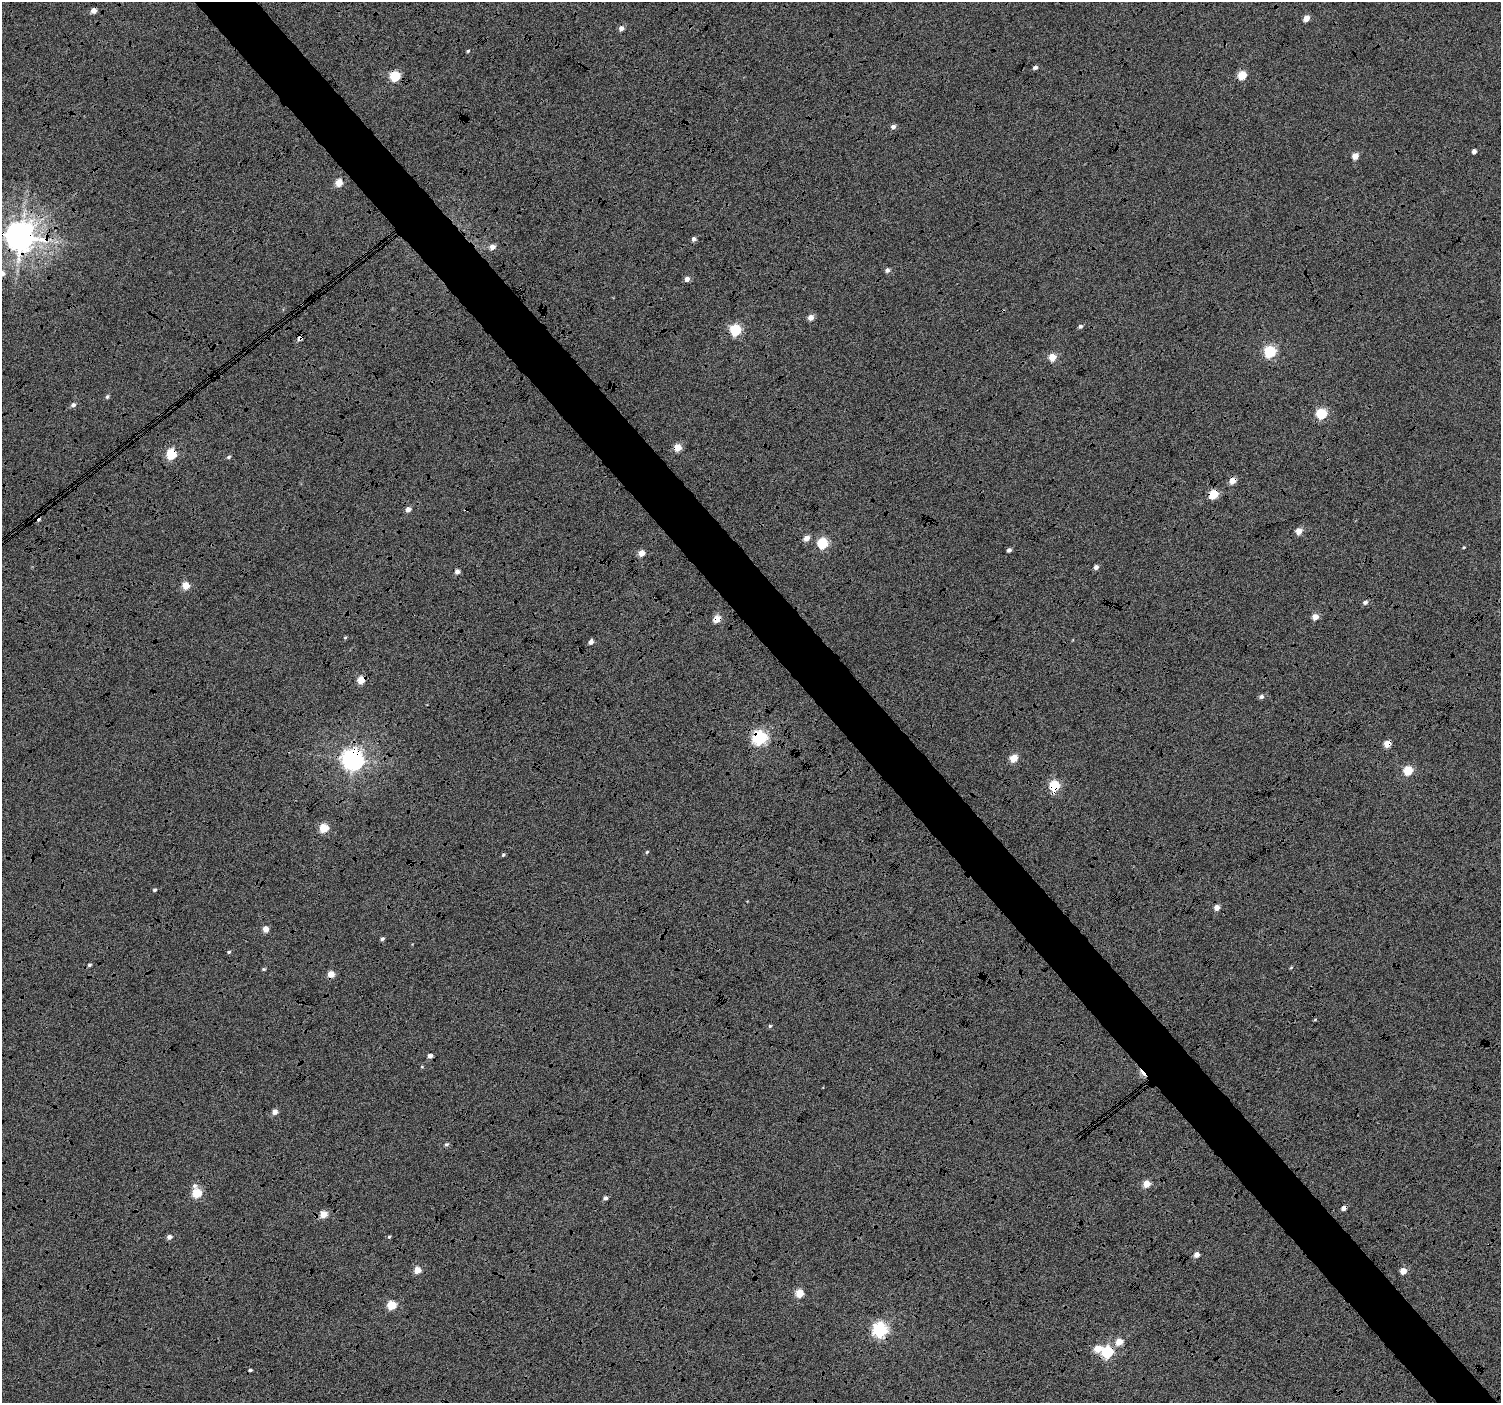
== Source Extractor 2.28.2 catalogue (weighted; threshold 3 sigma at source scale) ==
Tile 6 of 4 x 4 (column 2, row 2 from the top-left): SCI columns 1508-3006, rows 3012-4412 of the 6003 x 5959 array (HDU 1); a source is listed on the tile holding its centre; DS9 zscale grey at full resolution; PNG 1503 x 1405 px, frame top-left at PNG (2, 2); no overlay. Shown black and unused: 5% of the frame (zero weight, under 4 of 12 exposures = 2% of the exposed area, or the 3 px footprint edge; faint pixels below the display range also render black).
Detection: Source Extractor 2.28.2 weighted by HDU 2 'WHT'; one run over the whole footprint, this tile lists its part. Background -0.0512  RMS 0.021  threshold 0.086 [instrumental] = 3 sigma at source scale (4.09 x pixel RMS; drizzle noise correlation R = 1.36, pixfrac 0.8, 0.0396/0.0396 arcsec/px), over >= 5 px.
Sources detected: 91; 7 cosmic-ray / hot-pixel residue — not listed; the other 84 listed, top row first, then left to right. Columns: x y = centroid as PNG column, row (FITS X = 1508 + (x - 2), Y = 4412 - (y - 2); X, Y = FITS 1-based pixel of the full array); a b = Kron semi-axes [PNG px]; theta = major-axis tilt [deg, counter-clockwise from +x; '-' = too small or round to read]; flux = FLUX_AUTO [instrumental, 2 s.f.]
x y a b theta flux
93 11 5 4 - 14
1306 18 5 4 - 23
621 28 5 4 - 11
468 51 3 3 - 2.7
1242 75 5 5 - 70
395 76 5 5 - 130
893 127 5 5 - 8.5
1474 151 4 4 - 9.6
1355 156 5 4 - 28
339 183 5 4 - 38
20 237 9 9 - 3600
694 239 5 5 - 6.2
492 247 5 5 - 14
887 270 5 5 - 6.2
687 279 5 4 - 12
811 317 4 4 - 18
1080 326 5 5 - 4.4
735 330 5 5 - 190
300 338 5 4 - 9.5
1270 351 6 5 - 220
1052 357 5 5 - 44
107 397 5 4 - 3.5
73 405 5 5 - 6.6
1321 414 5 5 - 140
678 447 5 5 - 43
171 454 5 5 - 130
228 457 5 4 - 3.4
1233 481 5 4 - 26
1213 494 5 5 - 85
408 509 5 4 - 11
1299 531 5 4 - 26
807 538 5 5 - 16
822 543 5 5 - 150
1464 547 4 3 - 1.7
1009 550 4 4 - 5.4
641 553 5 4 - 23
1096 567 5 4 - 7.7
457 572 5 5 - 9.1
186 585 5 5 - 43
1365 602 5 5 - 6.8
1315 617 5 5 - 18
717 619 5 5 - 43
345 637 5 3 - 1.9
591 642 5 4 - 8.3
361 680 5 5 - 48
1261 697 6 5 - 5.4
759 737 6 6 - 440
1387 744 5 4 - 40
1014 758 5 5 - 46
352 759 7 7 - 1500
1408 770 5 5 - 88
1054 786 6 5 - 140
324 828 5 5 - 85
647 852 5 4 - 2.2
503 855 5 4 - 2.9
154 890 5 4 - 2.9
1217 907 4 4 - 18
265 929 4 4 - 22
382 939 5 4 - 3.6
229 952 5 4 - 2.7
89 965 5 4 - 3.2
1291 968 5 3 - 1.8
263 969 5 4 - 2.5
331 974 5 4 - 33
1315 1020 5 3 - 1.6
770 1026 4 4 - 3
422 1067 5 3 - 1.7
275 1112 5 4 - 13
446 1144 5 4 - 3.3
1146 1184 5 4 - 39
197 1193 6 5 - 96
605 1198 4 4 - 5.8
323 1214 5 5 - 41
169 1237 5 4 - 8.5
389 1237 4 4 - 2.3
1197 1255 4 4 - 16
417 1270 4 4 - 37
1403 1271 4 4 - 28
799 1293 5 5 - 64
392 1305 5 5 - 84
879 1330 6 6 - 420
1119 1342 5 5 - 31
1097 1349 5 5 - 35
1107 1352 6 5 - 230
Overlapping masked pixels (flux is a lower limit): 15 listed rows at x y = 395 76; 20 237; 300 338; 678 447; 171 454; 1233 481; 1213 494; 717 619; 361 680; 759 737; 1387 744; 352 759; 1054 786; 879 1330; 1107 1352
Isophote crosses this tile's border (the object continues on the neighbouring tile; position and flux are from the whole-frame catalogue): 1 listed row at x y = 20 237